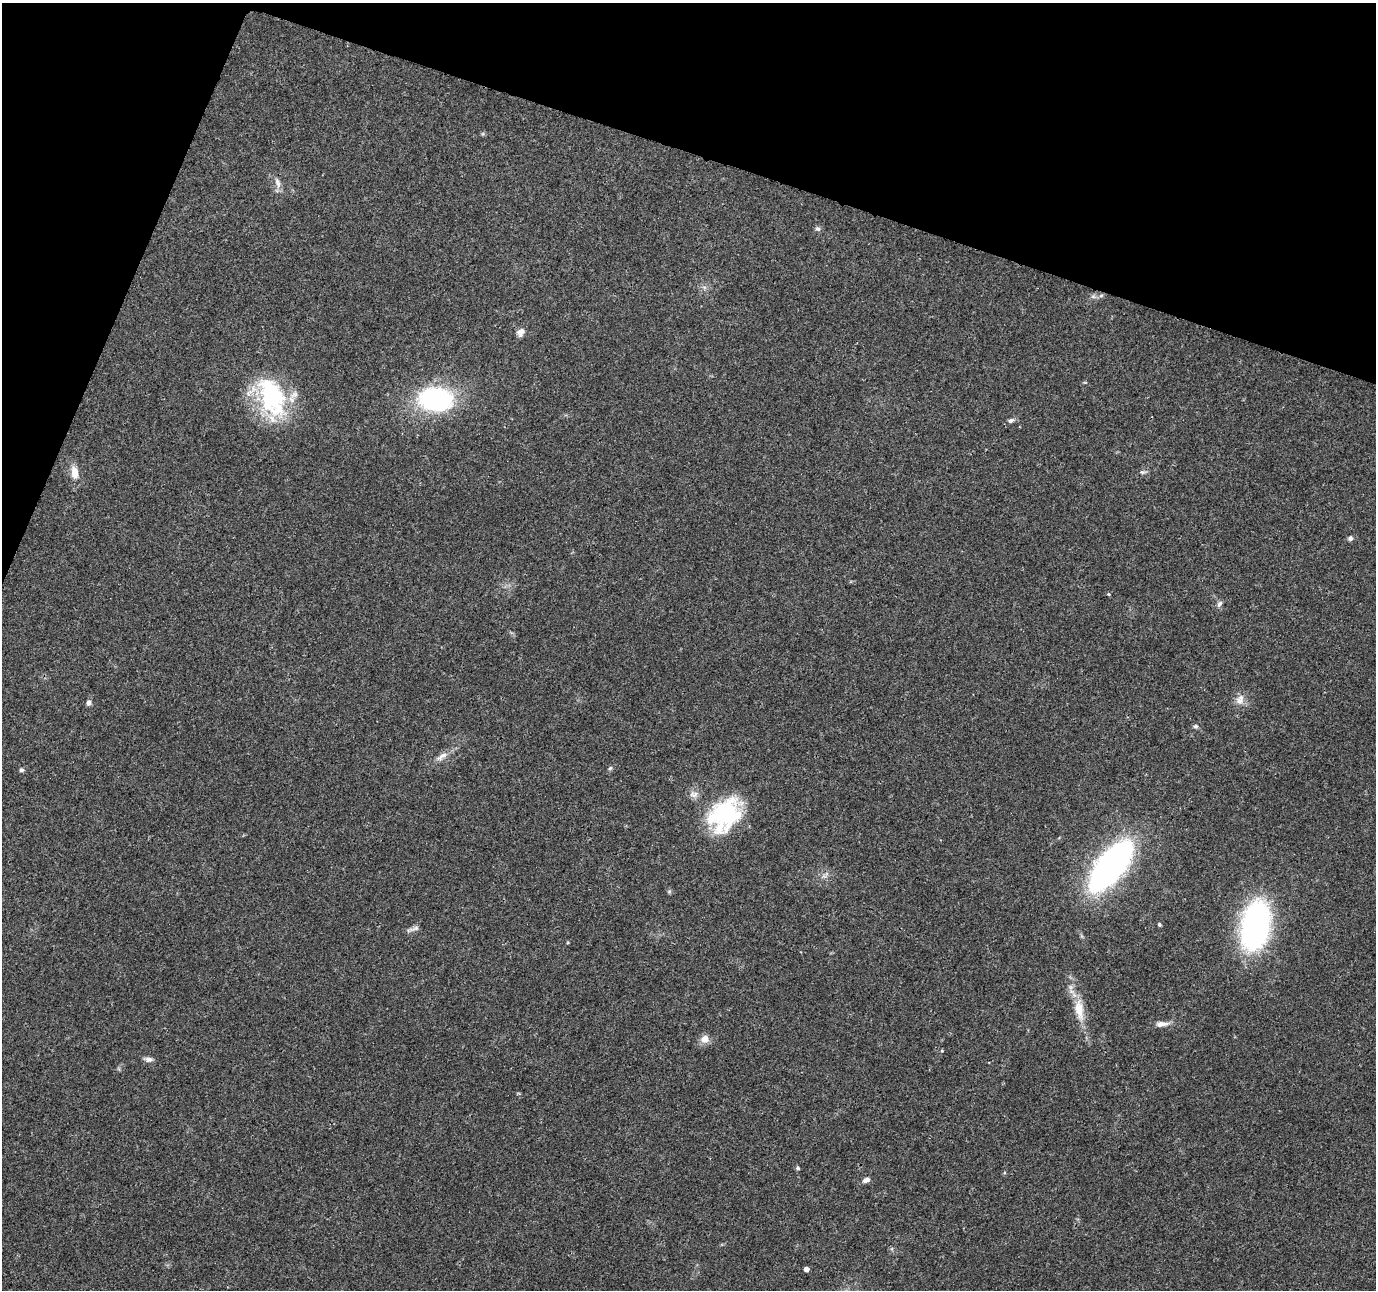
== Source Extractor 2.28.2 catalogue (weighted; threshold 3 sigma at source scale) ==
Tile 2 of 4 x 4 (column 2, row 1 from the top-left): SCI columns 1380-2753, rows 4082-5369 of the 5511 x 5649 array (HDU 1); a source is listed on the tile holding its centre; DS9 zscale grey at full resolution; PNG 1378 x 1292 px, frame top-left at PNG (2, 3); no overlay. Shown black and unused: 16% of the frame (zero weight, under 3 of 4 exposures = <1% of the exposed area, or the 3 px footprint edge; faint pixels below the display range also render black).
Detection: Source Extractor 2.28.2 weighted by HDU 2 'WHT'; one run over the whole footprint, this tile lists its part. Background 0.0373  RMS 0.0036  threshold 0.0161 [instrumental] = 3 sigma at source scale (4.5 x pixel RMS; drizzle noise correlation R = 1.50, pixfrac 1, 0.0396/0.0396 arcsec/px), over >= 5 px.
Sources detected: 34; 2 inside a brighter object's white glare — not listed; the other 32 listed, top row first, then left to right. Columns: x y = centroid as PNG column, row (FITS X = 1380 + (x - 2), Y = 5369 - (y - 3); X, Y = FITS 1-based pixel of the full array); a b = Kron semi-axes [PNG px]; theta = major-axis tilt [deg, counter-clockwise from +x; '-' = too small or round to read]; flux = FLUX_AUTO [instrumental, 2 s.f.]
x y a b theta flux
278 183 18 7 -73 2.2
818 229 7 6 - 0.89
1101 296 6 4 3 0.64
521 332 11 8 54 2.1
273 396 64 27 -58 35
436 399 32 21 -5 53
1011 420 9 6 32 1.1
75 472 15 9 -84 4.1
1142 472 7 5 -10 0.71
1350 538 6 5 - 1.1
1109 594 5 3 - 0.33
1219 604 9 6 56 1.1
1239 701 12 10 -20 2.6
89 703 7 6 - 1.2
1196 726 7 6 - 0.77
442 756 18 7 35 2.8
610 768 5 5 - 0.62
22 770 6 5 - 0.78
694 794 12 9 -9 2.1
724 814 39 29 47 39
1111 866 33 14 52 200
1159 924 4 3 - 0.65
1255 925 42 24 80 87
413 929 21 4 18 1.3
1079 1010 33 12 -81 8.3
1162 1024 19 7 2 2.4
705 1039 11 9 22 2.8
942 1051 5 3 - 0.32
149 1059 10 6 2 1.4
798 1168 5 5 - 0.66
866 1180 10 6 25 1.4
806 1269 4 4 - 1.8